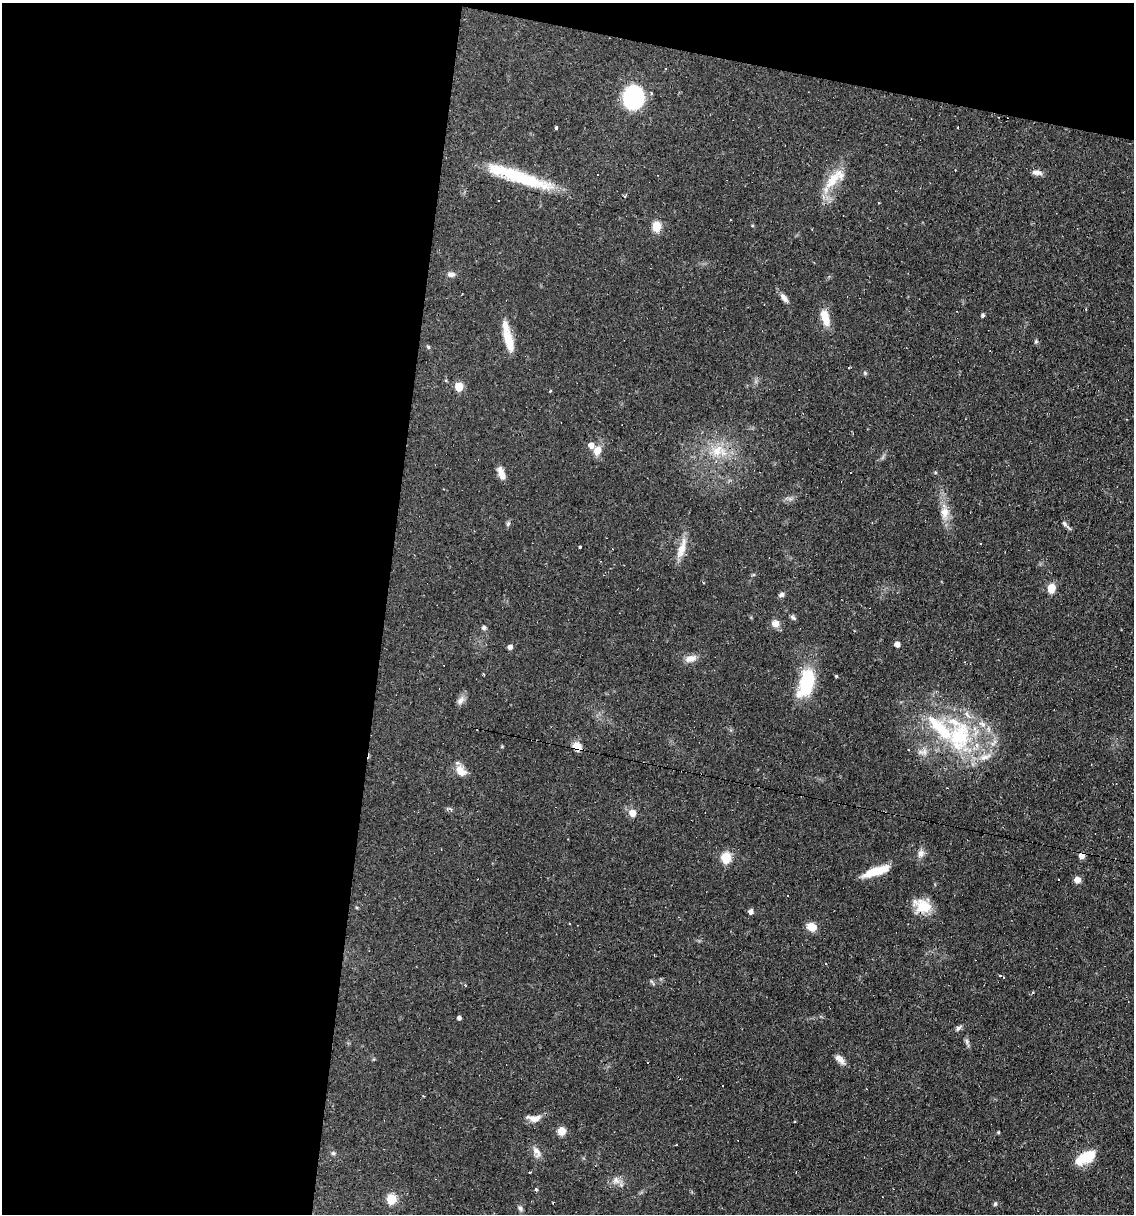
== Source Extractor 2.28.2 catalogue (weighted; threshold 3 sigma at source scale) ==
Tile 1 of 4 x 4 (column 1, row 1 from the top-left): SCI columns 233-1364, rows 3637-4848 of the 4874 x 4848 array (HDU 1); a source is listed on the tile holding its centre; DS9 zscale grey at full resolution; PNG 1136 x 1216 px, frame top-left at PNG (2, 3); no overlay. Shown black and unused: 37% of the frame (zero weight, under 2 of 3 exposures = <1% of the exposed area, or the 3 px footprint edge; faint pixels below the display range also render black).
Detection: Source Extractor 2.28.2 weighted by HDU 2 'WHT'; one run over the whole footprint, this tile lists its part. Background 0.0644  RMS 0.0052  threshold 0.0234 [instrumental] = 3 sigma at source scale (4.5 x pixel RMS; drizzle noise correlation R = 1.50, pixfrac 1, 0.05/0.05 arcsec/px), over >= 5 px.
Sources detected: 80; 6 cosmic-ray / hot-pixel residue — not listed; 6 inside a brighter listed object's ellipse — not listed separately; the other 68 listed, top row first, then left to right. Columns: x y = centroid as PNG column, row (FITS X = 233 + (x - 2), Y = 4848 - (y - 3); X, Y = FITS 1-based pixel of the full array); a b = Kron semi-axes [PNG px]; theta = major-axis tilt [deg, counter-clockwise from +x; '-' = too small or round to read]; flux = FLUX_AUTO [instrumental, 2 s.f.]
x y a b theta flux
633 97 16 14 87 62
556 127 3 3 - 1.4
1037 173 14 6 -8 2.3
520 177 69 13 -20 33
831 183 19 12 36 8.7
730 220 3 2 - 0.41
656 226 10 8 88 6.6
451 274 11 6 -3 1.9
784 298 14 6 -50 2.4
982 315 5 5 - 0.77
825 318 19 9 -73 7.8
509 340 30 10 -75 9.1
1036 341 5 4 - 0.61
428 347 5 4 - 0.63
865 373 5 4 - 0.65
459 387 5 5 - 16
550 391 3 2 - 0.86
597 451 11 8 68 4.9
717 451 16 12 53 8.6
501 473 15 6 -68 5
944 512 13 9 -17 4.2
508 524 6 5 - 0.88
1065 524 14 5 -45 1.4
580 547 3 3 - 4.1
682 548 26 9 75 6.7
1051 588 5 5 - 17
781 595 7 6 - 1.3
793 617 8 4 -37 1.1
775 624 10 8 -9 3.4
484 628 5 4 - 1.4
897 644 5 4 - 3
510 647 5 4 - 2.3
691 658 15 9 21 3.6
836 676 3 3 - 0.95
807 682 28 13 72 32
460 701 13 7 49 2.5
959 737 43 28 77 46
576 746 9 9 - 4.9
985 757 18 6 16 4.2
461 771 16 10 -45 5
632 813 6 6 - 5.2
921 853 11 8 72 2.5
1081 856 6 5 - 3.6
726 858 6 5 - 33
876 871 30 7 18 12
1077 880 6 6 - 3.3
923 906 20 15 -23 11
750 912 5 4 - 2.4
569 923 2 2 - 0.56
811 927 10 8 -20 5.8
1000 975 3 3 - 1.1
459 1018 4 4 - 1.5
958 1028 8 5 39 1.2
967 1041 10 3 -69 1.2
839 1059 15 7 -45 3
648 1063 3 3 - 1.5
532 1118 15 7 -18 3.7
561 1131 8 8 - 4.2
676 1145 2 2 - 0.49
536 1151 12 7 -31 2.7
333 1153 5 5 - 0.81
1086 1157 19 10 28 16
530 1172 3 3 - 0.94
616 1180 11 8 -33 3
536 1189 4 3 - 0.82
391 1199 5 5 - 25
995 1204 6 5 - 0.76
520 1208 7 6 - 1.2
Overlapping masked pixels (flux is a lower limit): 2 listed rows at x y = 576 746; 1081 856